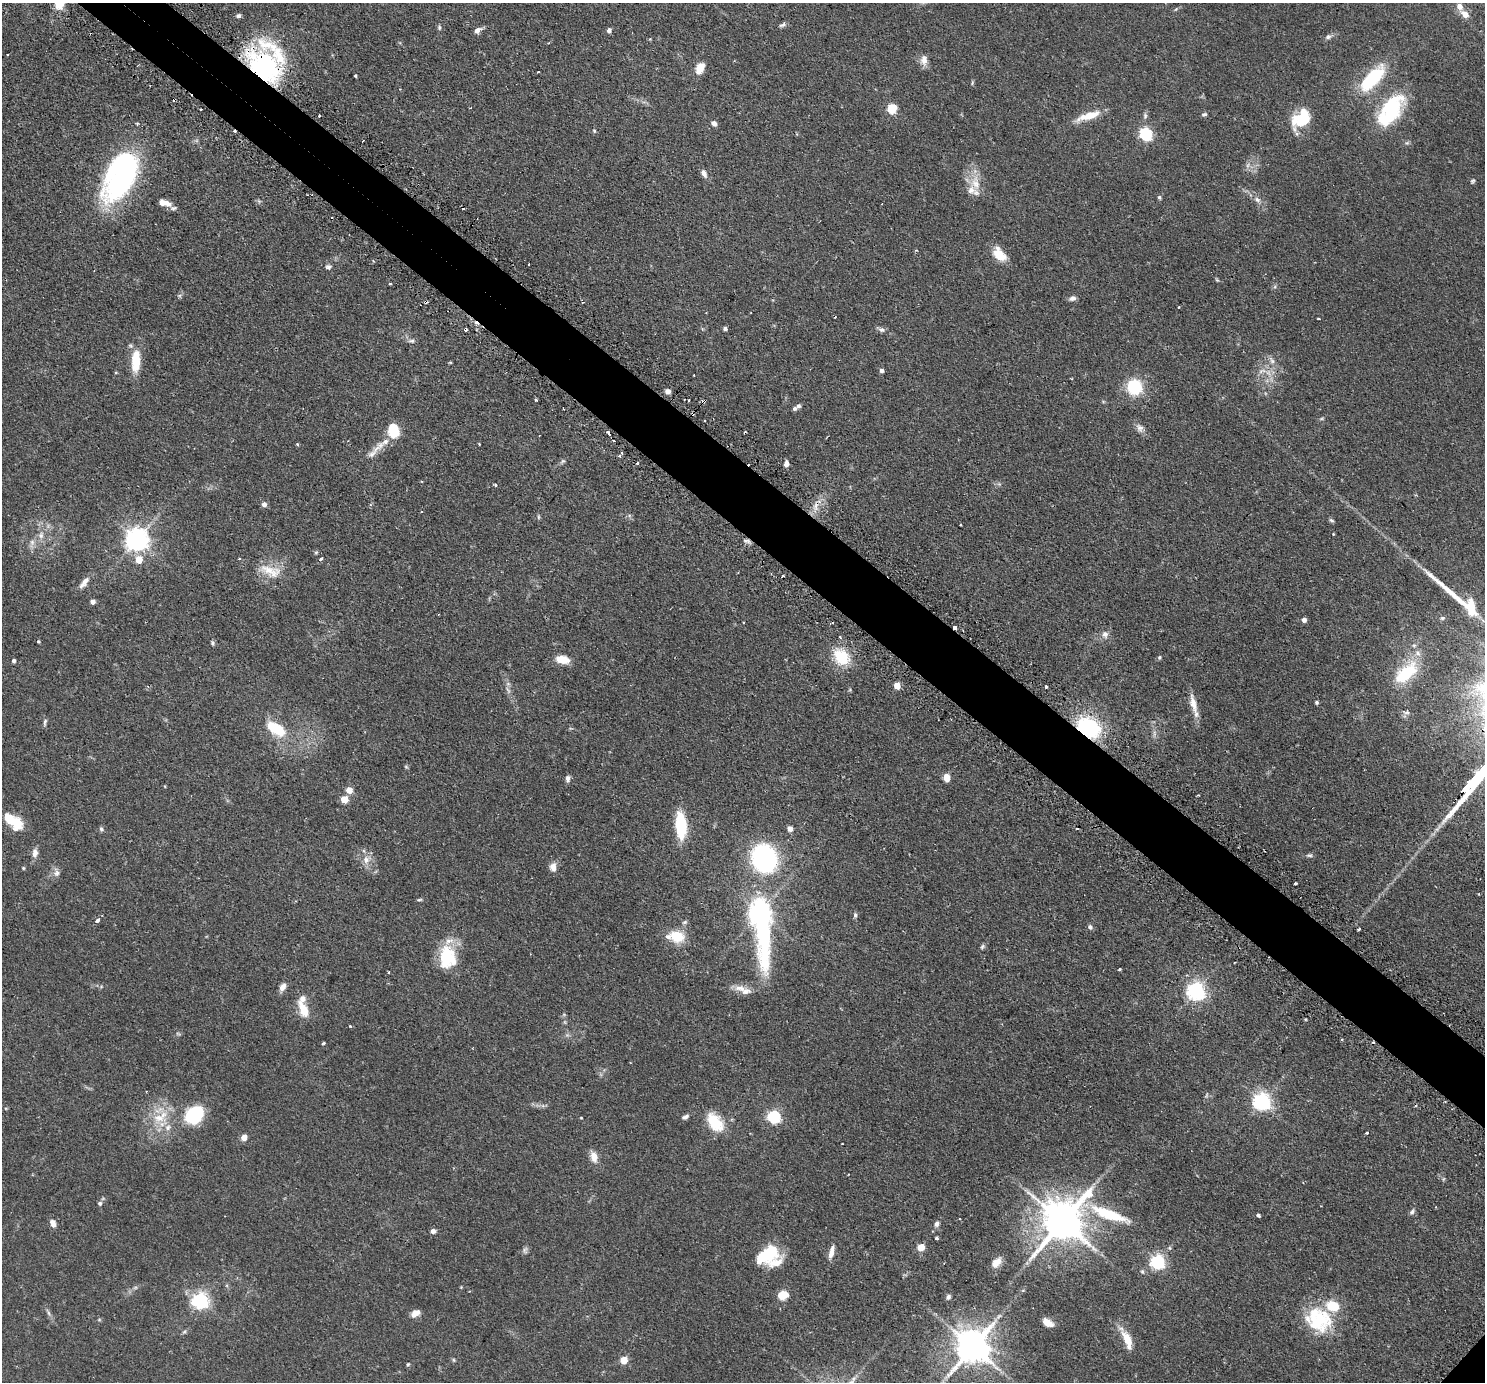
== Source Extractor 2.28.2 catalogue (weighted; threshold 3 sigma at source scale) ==
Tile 11 of 4 x 4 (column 3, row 3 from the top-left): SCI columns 3015-4497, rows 1566-2945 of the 6028 x 6032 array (HDU 1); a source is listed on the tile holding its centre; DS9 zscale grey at full resolution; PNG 1487 x 1384 px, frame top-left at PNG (2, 3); no overlay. Shown black and unused: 5% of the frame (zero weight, under 2 of 3 exposures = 4% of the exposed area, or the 3 px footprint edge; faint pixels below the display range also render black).
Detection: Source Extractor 2.28.2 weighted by HDU 2 'WHT'; one run over the whole footprint, this tile lists its part. Background 0.0765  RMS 0.005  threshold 0.0226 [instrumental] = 3 sigma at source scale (4.5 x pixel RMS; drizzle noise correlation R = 1.50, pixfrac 1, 0.05/0.05 arcsec/px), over >= 5 px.
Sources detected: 232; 7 too faint to see at this stretch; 3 inside a brighter object's white glare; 18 cosmic-ray / hot-pixel residue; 1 long thin detection or spike segment (spike, bleed or trail) — not listed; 18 inside a brighter listed object's ellipse — not listed separately; the other 185 listed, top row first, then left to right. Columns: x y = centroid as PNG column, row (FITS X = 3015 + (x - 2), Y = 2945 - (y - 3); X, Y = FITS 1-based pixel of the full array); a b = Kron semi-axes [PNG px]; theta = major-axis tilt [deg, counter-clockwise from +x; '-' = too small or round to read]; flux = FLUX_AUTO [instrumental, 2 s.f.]
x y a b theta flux
1176 9 6 3 70 0.48
1465 14 11 8 -37 3.9
238 16 6 4 12 1.3
782 25 10 5 19 1.2
439 27 7 5 -77 0.82
478 30 9 6 36 2.3
609 30 5 4 - 2.1
1328 37 8 7 - 1.4
650 39 4 4 - 0.39
924 60 14 9 88 3.5
264 67 34 23 -43 78
700 68 11 7 70 7.5
538 72 3 3 - 1.3
355 76 3 2 - 0.65
1373 78 34 14 48 29
972 83 6 4 80 0.62
892 108 5 5 - 33
201 109 3 2 - 0.74
1392 109 38 24 60 33
1204 114 6 4 8 0.92
319 116 3 3 - 2.6
1089 116 27 7 19 10
1145 116 8 5 89 1.2
1300 120 28 18 3 13
714 123 7 6 - 1.8
594 131 5 4 - 0.58
1146 134 6 5 - 76
363 141 3 2 - 0.34
704 173 9 6 -66 2.5
121 175 51 26 66 120
1472 181 6 5 - 0.75
975 183 23 14 -87 8.8
1159 197 6 4 -89 0.77
1257 200 9 6 -40 1.9
259 201 6 5 - 0.78
164 203 13 6 -14 4.6
999 255 18 11 -38 8.2
328 267 7 6 - 1.3
1217 280 5 4 - 0.54
390 284 3 3 - 0.92
179 296 6 4 19 0.74
1072 298 9 6 17 1.7
706 313 3 2 - 0.38
1318 319 3 2 - 0.5
725 329 4 4 - 1.2
881 329 14 5 -26 1.7
411 341 10 6 -1 1.5
136 361 24 9 87 14
1272 361 9 6 -54 1.7
450 363 5 3 - 0.41
881 370 5 4 - 1.5
693 375 3 2 - 0.42
1134 387 16 15 - 20
668 391 6 5 - 1.9
536 400 3 3 - 2.1
704 401 5 4 - 1.3
799 406 7 5 45 1.3
705 420 2 2 - 0.59
1140 428 12 9 -67 2.5
393 430 14 10 -77 13
608 433 6 3 -47 4.8
385 442 14 7 32 4.6
297 444 3 3 - 0.91
479 444 3 2 - 0.38
372 454 14 8 32 3.6
563 461 9 5 42 1
638 463 3 3 - 1.5
786 464 7 5 84 2
495 485 4 3 - 0.6
264 504 7 6 - 1.8
816 506 13 4 86 2.4
538 517 6 4 -90 0.67
1332 520 7 4 -35 0.85
961 525 2 2 - 0.42
1333 534 3 3 - 0.61
41 535 10 7 -88 2.6
136 540 7 7 - 420
747 541 10 4 -16 1.3
32 542 7 7 - 1.8
316 552 5 5 - 0.68
239 559 3 3 - 1.1
321 559 4 3 - 1.6
139 560 5 5 - 11
271 571 33 15 -20 11
84 583 19 7 53 3.5
93 602 4 4 - 2.6
1442 618 7 5 15 0.95
1304 620 5 5 - 1.9
955 627 3 3 - 5.5
1105 634 10 9 - 2.5
38 641 3 3 - 0.55
212 643 6 5 - 0.95
841 657 24 18 -49 16
1159 657 6 4 69 0.68
562 659 13 8 -8 8.5
14 661 4 4 - 1.3
1406 673 34 16 42 23
897 686 5 4 - 8.4
1046 687 3 3 - 1.1
508 690 10 4 -60 1.4
1317 702 5 4 - 0.8
1193 704 27 8 -76 6
1407 712 8 5 6 1.3
45 722 11 4 78 1
276 728 22 11 -31 20
1088 728 17 12 -28 55
1154 734 9 3 -85 1.3
406 767 6 3 -19 0.56
947 778 7 6 - 5.3
568 779 9 5 82 1.7
165 786 4 3 - 0.38
349 790 5 4 - 8.2
344 799 5 5 - 11
11 820 23 9 -29 13
681 826 26 10 -86 24
101 829 6 5 - 1
790 829 5 4 - 3.4
35 853 10 6 78 2.9
1309 855 9 4 -1 1
764 858 18 14 -70 110
366 860 12 9 55 3.8
553 867 10 7 -88 3.7
23 868 4 4 - 0.54
56 873 12 8 -79 2.3
1296 883 3 3 - 2.1
419 900 8 3 2 0.66
759 912 8 7 - 360
855 915 7 5 -90 1
97 920 5 4 - 2
684 922 7 5 27 0.94
1090 927 6 5 - 1.4
1359 929 3 3 - 1.3
677 936 17 13 -16 12
982 946 8 5 51 0.96
447 957 28 20 -88 21
1120 969 3 3 - 0.68
388 972 3 2 - 0.4
283 987 10 7 55 2.9
740 988 17 9 -8 4.5
1196 991 7 6 - 210
303 1009 21 10 -66 9.3
350 1026 4 3 - 0.55
323 1043 3 3 - 0.74
1261 1101 7 7 - 160
194 1115 15 11 44 50
160 1117 27 13 35 13
685 1117 9 5 31 1.5
774 1117 6 6 - 82
581 1118 4 2 - 0.35
715 1122 25 15 -55 15
1367 1133 3 3 - 1.1
244 1137 4 4 - 5.9
594 1157 14 9 -76 4.5
1443 1179 6 4 71 0.55
100 1203 5 5 - 1
1412 1212 9 5 64 1.2
1109 1214 50 11 -21 22
1258 1215 4 3 - 1.1
1062 1221 14 11 51 1800
53 1223 9 6 -68 2.7
937 1224 8 6 59 1.7
433 1231 6 5 - 1.9
936 1238 3 3 - 1.5
921 1247 7 6 - 5.1
525 1250 9 5 57 1.3
831 1252 17 6 76 3.4
769 1255 26 14 60 17
996 1262 14 8 43 4.2
1157 1262 6 6 - 110
1142 1272 6 5 - 0.78
1023 1290 5 3 - 0.48
783 1295 10 8 17 8.1
948 1297 6 5 - 1.3
200 1301 6 6 - 170
48 1313 9 4 -80 1.1
415 1313 11 7 31 3.4
99 1320 6 4 19 0.55
1048 1322 13 7 -31 4.2
1317 1322 40 28 21 28
184 1332 6 4 19 0.75
1127 1339 28 9 -66 8.4
972 1347 11 9 50 1300
454 1360 6 4 -89 0.61
624 1360 5 5 - 13
408 1364 5 4 - 0.58
Overlapping masked pixels (flux is a lower limit): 6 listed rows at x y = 264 67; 704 401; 608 433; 747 541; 955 627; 1088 728